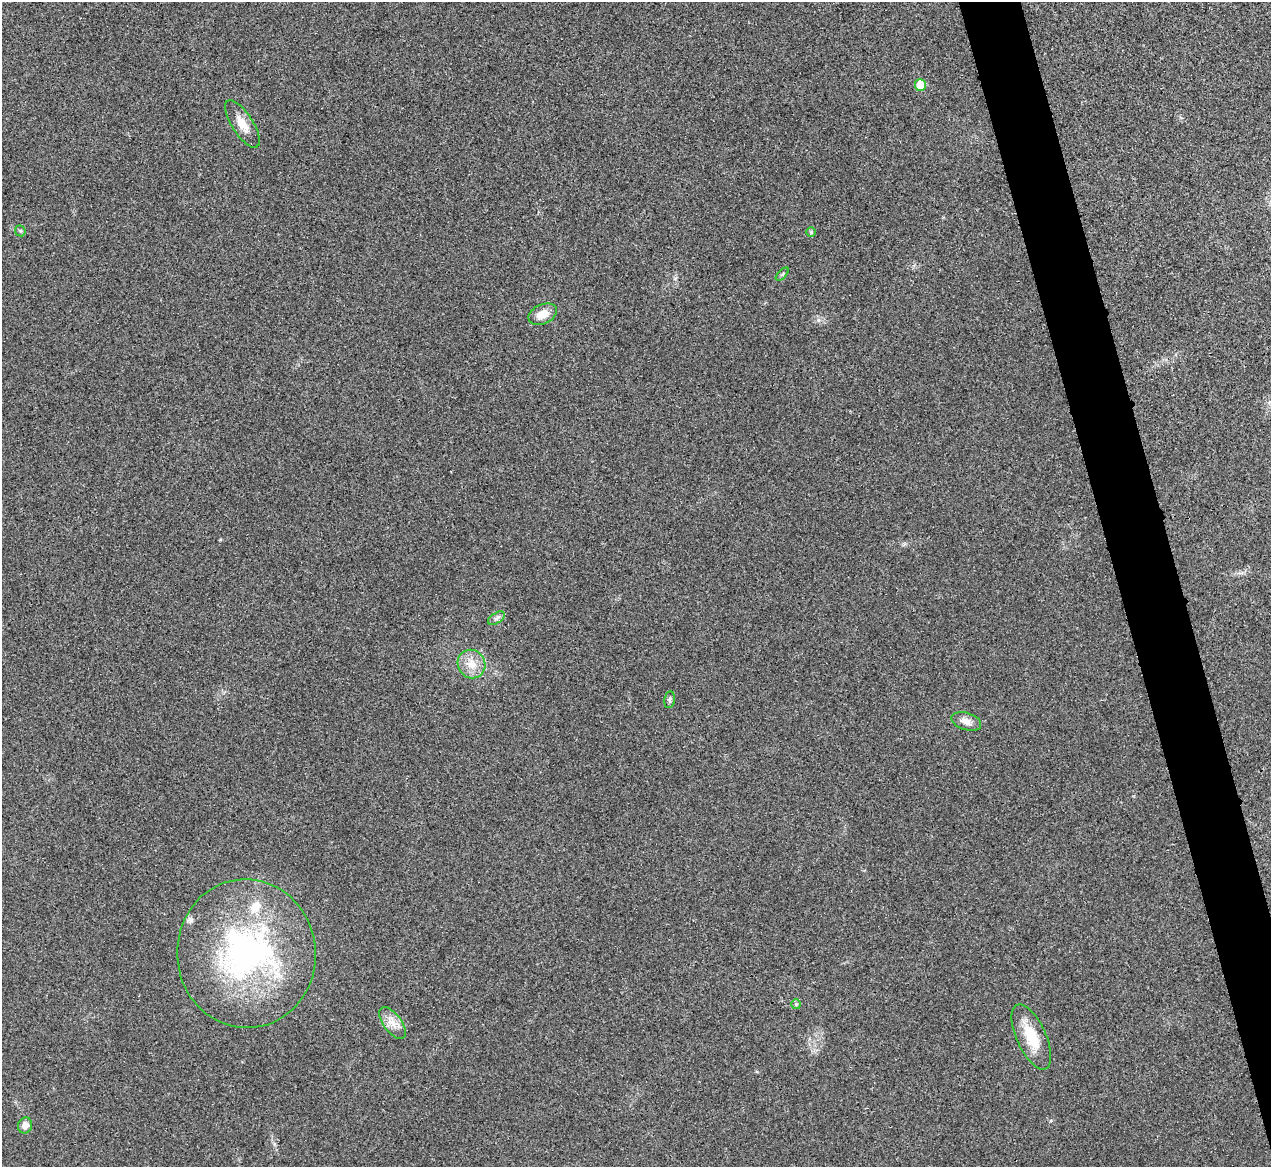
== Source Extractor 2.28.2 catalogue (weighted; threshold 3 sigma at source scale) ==
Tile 6 of 4 x 4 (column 2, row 2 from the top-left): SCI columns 1274-2542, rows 2476-3640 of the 5086 x 5069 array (HDU 1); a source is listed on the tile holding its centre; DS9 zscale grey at full resolution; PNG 1273 x 1169 px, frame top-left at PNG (2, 2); each listed source drawn as its Kron ellipse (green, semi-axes under 4 px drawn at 4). Shown black and unused: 4% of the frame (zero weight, under 3 of 4 exposures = <1% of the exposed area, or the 3 px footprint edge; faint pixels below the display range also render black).
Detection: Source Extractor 2.28.2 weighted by HDU 2 'WHT'; one run over the whole footprint, this tile lists its part. Background 0.0296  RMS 0.0061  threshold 0.0272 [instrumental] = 3 sigma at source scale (4.5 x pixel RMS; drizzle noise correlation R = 1.50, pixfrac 1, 0.05/0.05 arcsec/px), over >= 5 px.
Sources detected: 18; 3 inside a brighter listed object's ellipse — not listed separately; the other 15 listed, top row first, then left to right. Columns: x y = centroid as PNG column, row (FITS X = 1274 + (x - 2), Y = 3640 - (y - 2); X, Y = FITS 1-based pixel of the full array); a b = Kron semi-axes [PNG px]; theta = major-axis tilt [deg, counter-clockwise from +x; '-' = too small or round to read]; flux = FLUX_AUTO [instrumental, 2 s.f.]
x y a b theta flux
920 85 6 5 - 13
242 124 27 10 -57 8.5
20 231 6 5 - 0.89
811 232 5 5 - 0.77
782 274 8 3 46 0.84
543 314 15 9 24 7.6
496 618 9 5 33 1.7
471 664 14 13 - 8.5
670 700 8 5 79 1.3
966 721 15 8 -17 4.7
246 954 74 69 -86 170
796 1004 5 5 - 0.87
392 1023 18 9 -53 6.5
1031 1037 35 14 -65 18
25 1125 8 7 - 4